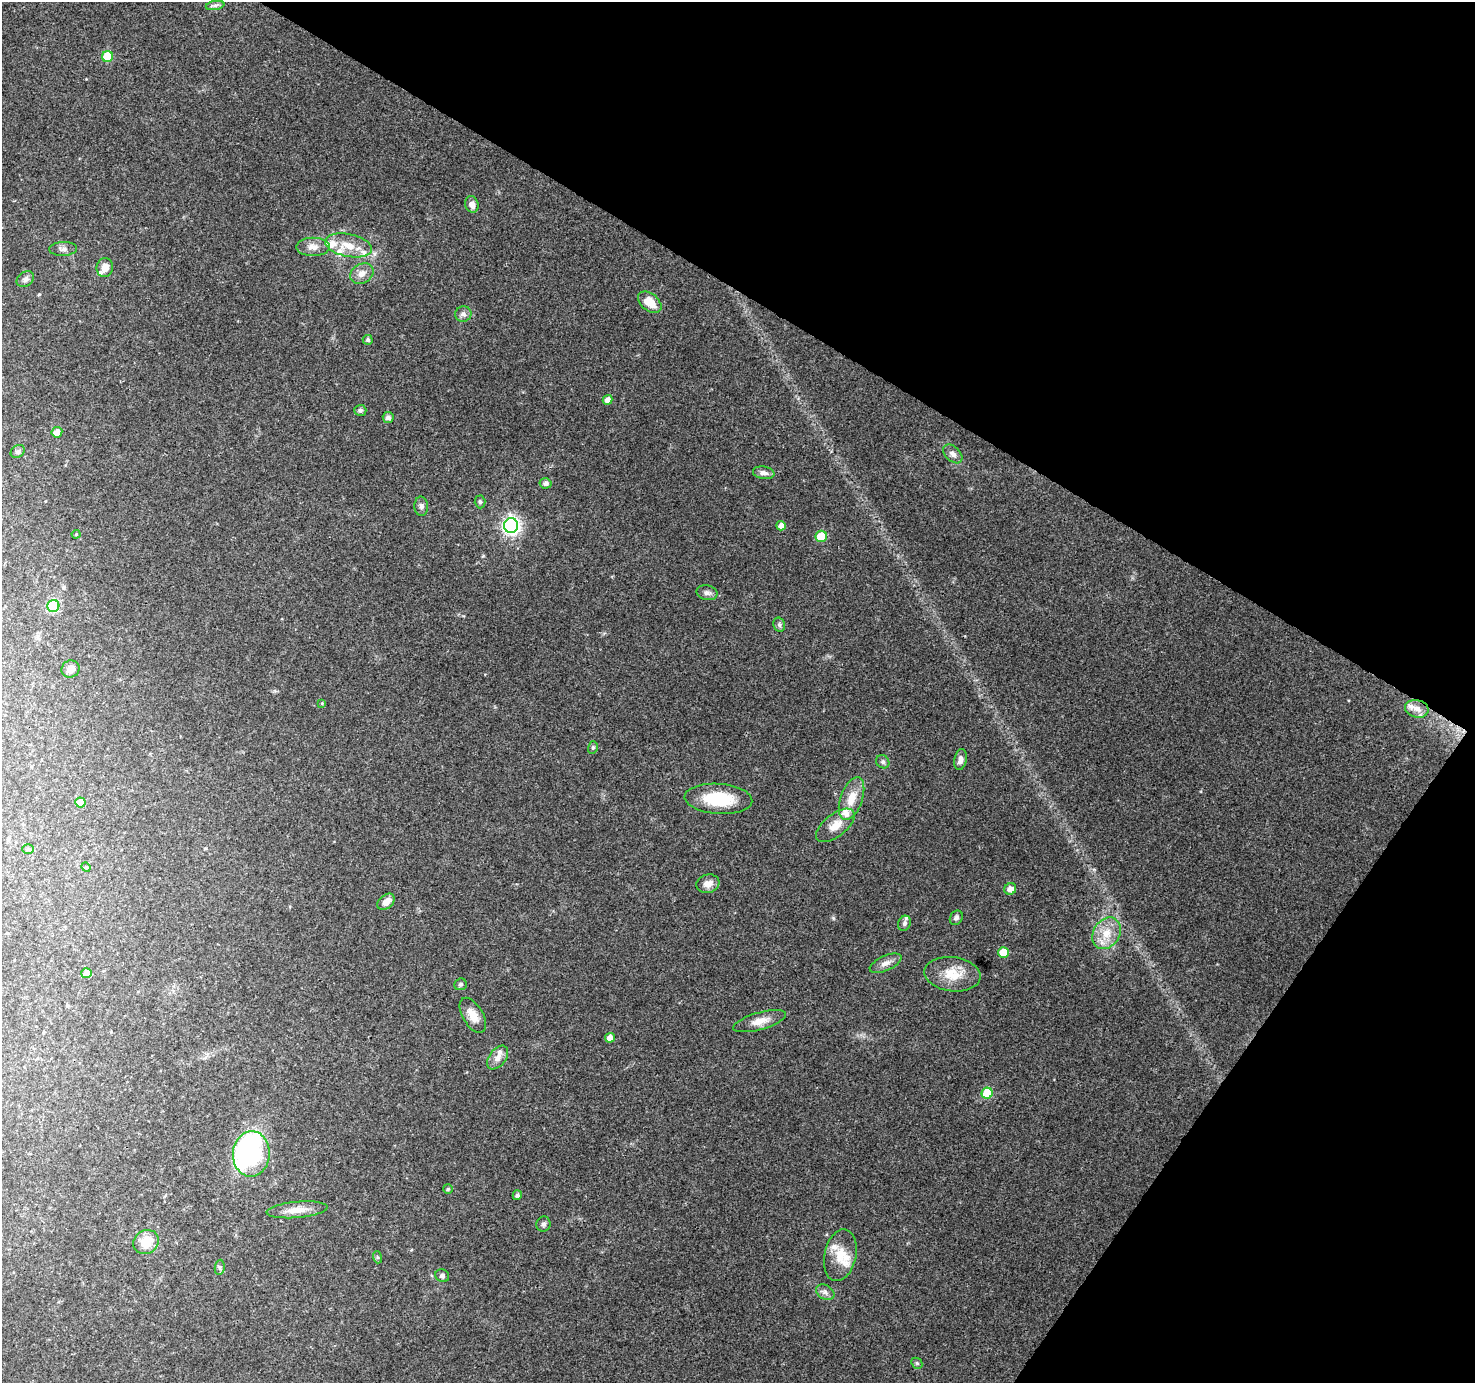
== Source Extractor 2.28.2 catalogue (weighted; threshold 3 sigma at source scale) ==
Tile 8 of 4 x 4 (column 4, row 2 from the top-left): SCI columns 4421-5893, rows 2948-4328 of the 5900 x 5964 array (HDU 1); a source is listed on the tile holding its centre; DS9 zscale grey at full resolution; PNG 1477 x 1385 px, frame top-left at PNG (2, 2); each listed source drawn as its Kron ellipse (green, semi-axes under 4 px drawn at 4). Shown black and unused: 29% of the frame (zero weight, under 3 of 4 exposures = <1% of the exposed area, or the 3 px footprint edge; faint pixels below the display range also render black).
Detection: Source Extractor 2.28.2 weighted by HDU 2 'WHT'; one run over the whole footprint, this tile lists its part. Background 0.114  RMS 0.0065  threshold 0.0294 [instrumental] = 3 sigma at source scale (4.5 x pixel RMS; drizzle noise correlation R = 1.50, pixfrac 1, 0.0396/0.0396 arcsec/px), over >= 5 px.
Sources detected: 78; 9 inside a brighter listed object's ellipse — not listed separately; the other 69 listed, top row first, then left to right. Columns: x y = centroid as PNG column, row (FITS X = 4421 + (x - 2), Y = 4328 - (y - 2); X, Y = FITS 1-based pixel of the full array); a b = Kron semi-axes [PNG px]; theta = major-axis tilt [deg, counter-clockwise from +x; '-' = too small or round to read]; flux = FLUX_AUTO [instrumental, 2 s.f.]
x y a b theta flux
215 5 9 4 9 1.8
107 56 5 5 - 26
472 204 8 6 -73 3.7
349 245 24 11 -11 12
313 247 17 9 0 5.4
63 249 14 7 2 2.8
105 267 9 8 - 5.3
362 274 12 9 30 5.2
25 279 9 7 34 2.4
650 302 13 8 -40 11
463 314 8 7 - 2.5
368 340 5 5 - 1.5
608 400 5 4 - 3.9
360 410 6 5 - 1.4
388 417 5 5 - 2.8
57 432 5 5 - 6.6
18 451 8 6 34 1.6
953 454 11 7 -43 3.1
764 473 11 6 -8 3
546 483 6 5 - 2
480 502 6 5 - 1.3
421 506 10 6 -86 2.3
511 525 7 7 - 240
781 526 5 4 - 4.6
76 534 4 4 - 0.68
821 536 5 5 - 20
707 593 10 7 -12 2.5
53 606 6 6 - 44
779 625 7 5 -69 1.5
71 669 9 8 - 4.1
322 703 4 4 - 0.58
1417 709 12 8 -13 4
593 747 6 5 - 1.1
960 759 10 6 78 3.4
883 762 7 6 - 1.6
852 798 22 11 70 12
718 799 34 15 -4 30
80 803 5 5 - 11
835 825 23 11 38 9
28 849 6 5 - 1.2
86 867 5 4 - 0.7
708 884 11 9 16 5.4
1010 889 6 5 - 4.3
386 902 10 6 42 5.6
956 918 7 6 - 1.9
905 923 8 6 66 1.8
1107 933 17 13 56 12
1003 953 5 5 - 14
886 963 17 7 24 4.2
86 973 5 5 - 6.6
952 974 28 17 -7 16
460 984 6 5 - 1.2
473 1015 19 10 -59 7.7
760 1021 27 8 16 7.6
610 1038 5 4 - 4.9
498 1058 13 8 52 4.6
987 1093 5 5 - 35
251 1154 23 18 86 140
448 1189 5 5 - 0.91
517 1195 5 4 - 1.7
297 1210 30 8 5 8.4
543 1224 7 7 - 1.7
146 1242 13 11 35 13
840 1255 26 16 77 14
377 1257 6 4 -72 0.9
220 1267 8 5 85 1.3
442 1276 7 6 - 1.7
825 1292 10 7 -31 2.5
917 1363 6 5 - 0.96